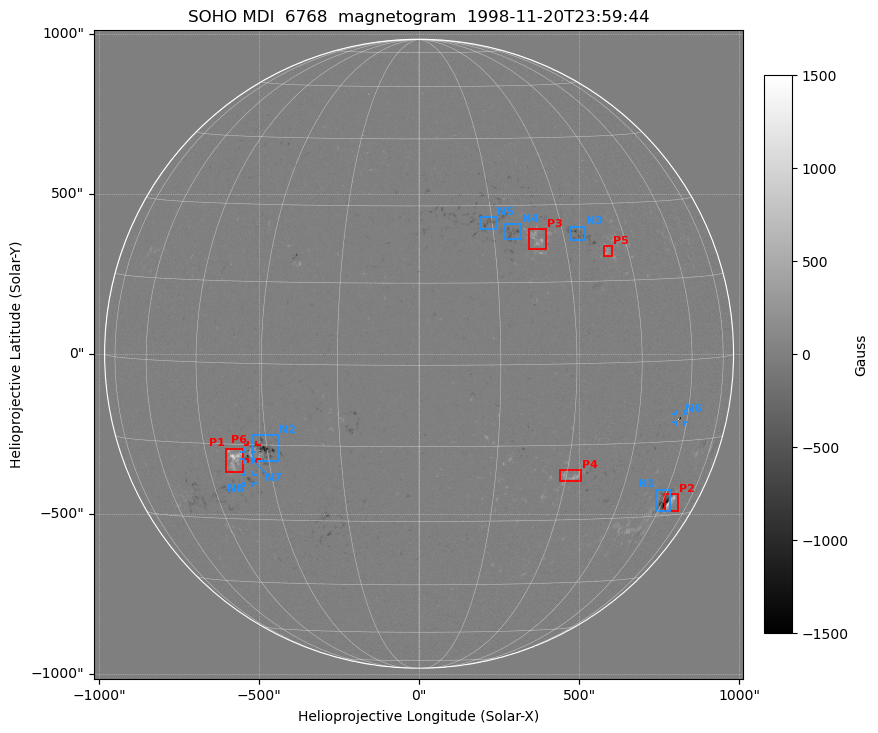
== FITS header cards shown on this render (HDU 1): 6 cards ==
TELESCOP= 'SOHO'
WAVELNTH=                 6768
DATE-OBS= '1998-11-20T23:59:44'
CTYPE1  = 'HPLN-TAN'
CTYPE2  = 'HPLT-TAN'
BUNIT   = 'Gauss'

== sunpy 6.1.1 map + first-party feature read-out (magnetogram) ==
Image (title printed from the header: SOHO MDI  6768  magnetogram  1998-11-20T23:59:44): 1024 x 1024 px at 1.98 arcsec/px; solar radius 982 arcsec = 496 px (full disc in frame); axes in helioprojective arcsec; data unit Gauss (BUNIT, on the colour bar)
Off-disc pixels are blank (NaN) in the file (26% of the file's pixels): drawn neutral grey
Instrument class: MAGNETOGRAM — CONTENT/DPC_OBSR says magnetogram
Display: grey scale clipped to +-1500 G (the 99.5th-percentile rule alone would give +-221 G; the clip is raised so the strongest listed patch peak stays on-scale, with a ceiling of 1500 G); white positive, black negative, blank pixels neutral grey
Flux patches: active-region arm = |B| over 17 px >= 100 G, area >= 77 px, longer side >= 12 px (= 24 arcsec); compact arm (3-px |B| >= 300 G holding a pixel >= 400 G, >= 4 px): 22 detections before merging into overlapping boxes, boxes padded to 12 px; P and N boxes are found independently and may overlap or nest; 6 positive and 8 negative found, all listed = drawn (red P1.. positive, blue N1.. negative; 4 of them under ~27 arcsec drawn as corner ticks so the feature stays visible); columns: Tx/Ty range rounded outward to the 5 arcsec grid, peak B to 10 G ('>+1500(sat)' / '<-1500(sat)' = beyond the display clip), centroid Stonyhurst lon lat
Positive patches:
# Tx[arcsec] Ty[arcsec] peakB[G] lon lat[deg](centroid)
P1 -605..-550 -370..-295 +1220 -38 -18
P2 765..810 -490..-435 +1130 +64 -27
P3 345..400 325..390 +650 +24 +23
P4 440..510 -400..-360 +580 +32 -21
P5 575..605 305..335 +470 +40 +21
P6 -535..-505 -330..-285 +860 -33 -16
Negative patches:
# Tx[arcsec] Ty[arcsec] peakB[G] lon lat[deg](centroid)
N1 740..785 -490..-425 <-1500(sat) +60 -27
N2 -520..-440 -335..-255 <-1500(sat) -30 -16
N3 470..520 355..400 -720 +33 +24
N4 265..320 355..405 -440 +19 +24
N5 195..245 385..430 -490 +14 +27
N6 800..830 -215..-190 <-1500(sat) +57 -11
N7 -545..-520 -330..-305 -940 -35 -17
N8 -545..-520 -405..-380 -580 -35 -22
Bipolar pairs (each listed P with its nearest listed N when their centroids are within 0.25 R_sun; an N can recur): P1-N7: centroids ~50 arcsec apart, P1 is east of N7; P2-N1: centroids ~25 arcsec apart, P2 is west of N1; P3-N4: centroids ~75 arcsec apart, P3 is west of N4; P5-N3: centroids ~100 arcsec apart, P5 is south-west of N3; P6-N7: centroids ~25 arcsec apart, P6 is north-west of N7